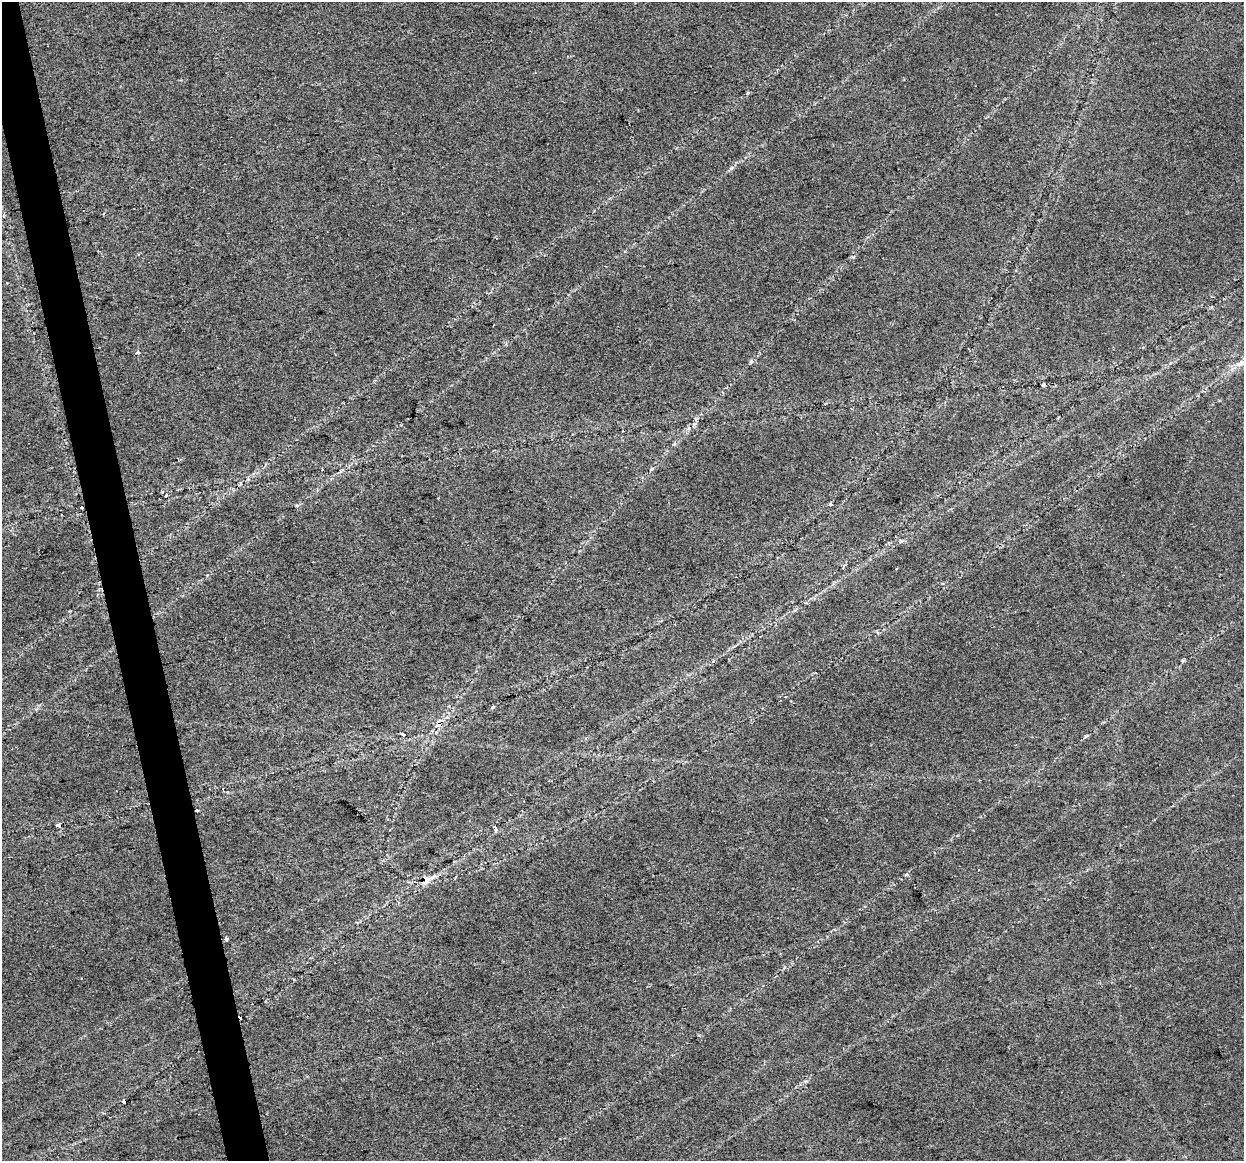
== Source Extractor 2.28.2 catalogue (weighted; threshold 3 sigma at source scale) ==
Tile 11 of 4 x 4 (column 3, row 3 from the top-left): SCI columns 2483-3724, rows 1239-2397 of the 4965 x 4747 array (HDU 1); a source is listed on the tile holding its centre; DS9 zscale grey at full resolution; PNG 1246 x 1163 px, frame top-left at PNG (2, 2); no overlay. Shown black and unused: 3% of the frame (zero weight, under 2 of 3 exposures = <1% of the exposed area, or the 3 px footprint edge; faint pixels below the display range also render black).
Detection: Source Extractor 2.28.2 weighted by HDU 2 'WHT'; one run over the whole footprint, this tile lists its part. Background 0.0253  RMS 0.0084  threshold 0.0378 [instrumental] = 3 sigma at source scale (4.5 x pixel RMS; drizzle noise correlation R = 1.50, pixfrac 1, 0.0396/0.0396 arcsec/px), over >= 5 px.
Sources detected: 25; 4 cosmic-ray / hot-pixel residue — not listed; the other 21 listed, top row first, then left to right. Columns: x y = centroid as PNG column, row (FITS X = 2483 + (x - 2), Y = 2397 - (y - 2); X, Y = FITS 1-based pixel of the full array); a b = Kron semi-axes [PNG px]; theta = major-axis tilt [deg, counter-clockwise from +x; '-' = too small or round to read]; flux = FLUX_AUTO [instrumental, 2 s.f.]
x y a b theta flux
748 93 5 3 - 0.88
7 283 4 3 - 0.6
138 352 5 4 - 1.5
1240 363 13 7 31 6.6
623 431 3 2 - 1.5
322 470 3 2 - 0.86
166 495 3 3 - 2.2
831 504 4 3 - 1.3
82 508 3 3 - 3.3
901 541 6 5 - 1.8
70 611 3 2 - 0.68
493 707 5 4 - 1.4
403 735 4 3 - 1.4
1085 737 5 4 - 1.3
197 810 3 3 - 4.4
59 825 6 3 -12 3.1
495 828 6 4 -73 3
979 870 3 2 - 1.3
427 879 17 7 25 8.7
226 939 4 3 - 8.2
124 1102 3 3 - 2.4
Overlapping masked pixels (flux is a lower limit): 4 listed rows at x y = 82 508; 197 810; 59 825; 427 879
Isophote crosses this tile's border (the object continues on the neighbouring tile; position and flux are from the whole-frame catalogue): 1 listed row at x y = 1240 363
Unlisted compact peaks at least as high as the median listed source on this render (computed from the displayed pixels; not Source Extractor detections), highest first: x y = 731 168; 751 362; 906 874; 806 1081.